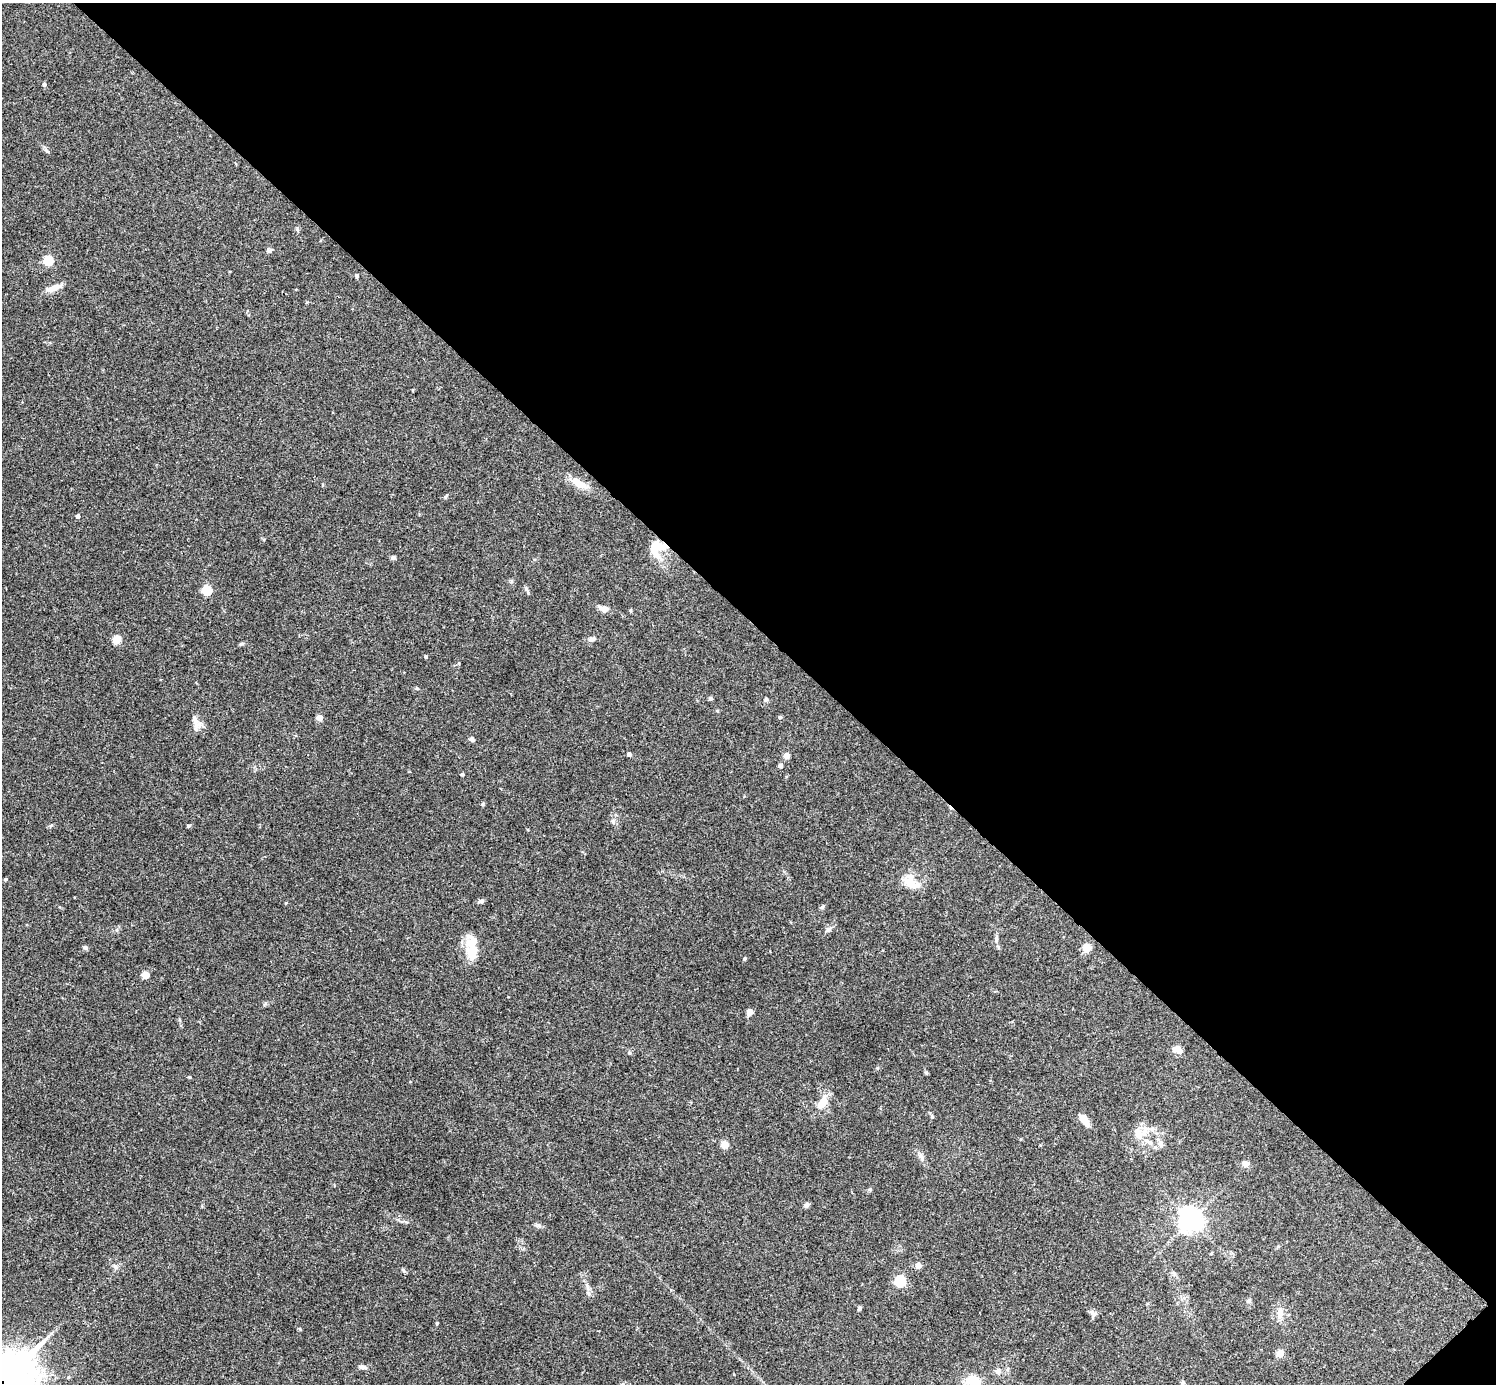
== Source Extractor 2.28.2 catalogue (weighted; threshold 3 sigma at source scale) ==
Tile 8 of 4 x 4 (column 4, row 2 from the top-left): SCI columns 4488-5981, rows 2923-4304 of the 5987 x 5987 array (HDU 1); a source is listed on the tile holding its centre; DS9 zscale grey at full resolution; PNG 1498 x 1386 px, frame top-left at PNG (2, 3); no overlay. Shown black and unused: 45% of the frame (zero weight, under 3 of 4 exposures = <1% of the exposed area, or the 3 px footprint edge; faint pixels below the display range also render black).
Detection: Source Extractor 2.28.2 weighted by HDU 2 'WHT'; one run over the whole footprint, this tile lists its part. Background 0.0754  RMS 0.0055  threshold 0.0246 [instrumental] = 3 sigma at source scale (4.5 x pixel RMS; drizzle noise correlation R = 1.50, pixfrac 1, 0.05/0.05 arcsec/px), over >= 5 px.
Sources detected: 72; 3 inside a brighter listed object's ellipse — not listed separately; the other 69 listed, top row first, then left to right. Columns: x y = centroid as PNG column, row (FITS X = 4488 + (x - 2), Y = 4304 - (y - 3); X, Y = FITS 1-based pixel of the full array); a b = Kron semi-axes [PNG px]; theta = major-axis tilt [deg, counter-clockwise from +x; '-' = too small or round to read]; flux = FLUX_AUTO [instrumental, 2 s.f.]
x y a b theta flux
44 85 6 5 - 0.84
269 251 7 6 - 1.1
48 260 5 5 - 33
357 276 4 4 - 0.95
54 288 23 7 20 4.3
579 483 22 10 -33 7.3
445 497 6 3 71 0.62
78 516 4 4 - 1.4
654 550 26 14 -84 10
393 557 6 5 - 1.1
206 590 5 5 - 27
604 609 9 6 -17 3.8
117 639 5 4 - 19
591 639 8 5 12 1.8
426 656 4 4 - 0.79
416 688 5 3 - 0.53
710 698 5 5 - 1.1
766 699 5 5 - 0.8
780 717 5 5 - 0.76
319 718 4 4 - 7.1
195 720 18 7 -76 3.6
471 739 6 5 - 1.1
629 754 5 4 - 1.4
786 755 4 4 - 5.7
780 765 4 4 - 2
462 774 5 3 - 0.51
482 804 5 3 - 0.59
613 821 7 5 -70 1.2
188 826 6 4 7 0.66
5 879 4 4 - 0.64
910 884 24 10 -31 6.9
481 901 9 5 12 1.2
822 907 5 5 - 0.92
829 929 8 5 37 1.4
996 939 11 5 81 1.5
473 947 29 15 -78 11
85 948 6 6 - 0.99
1086 948 5 5 - 18
745 958 4 4 - 0.73
145 975 5 5 - 8.2
749 1011 6 6 - 2.8
1178 1049 11 7 -49 4.1
189 1077 4 4 - 0.48
822 1103 20 10 62 7.4
932 1116 6 5 - 0.85
1084 1120 12 6 -56 6.8
1152 1129 6 5 - 1.3
1138 1134 17 11 -78 6.3
1161 1144 10 6 -53 1.9
725 1145 6 6 - 5.1
920 1156 7 5 -90 1.4
1245 1163 10 7 -29 2.1
869 1190 6 4 18 0.71
807 1205 5 5 - 1.8
1190 1220 7 7 - 460
539 1226 7 4 0 1.1
1211 1253 4 3 - 0.47
918 1266 4 4 - 5.3
115 1267 7 6 - 1.3
403 1270 7 4 -46 0.78
900 1281 5 5 - 46
859 1309 5 4 - 0.98
1093 1313 10 4 -41 1.4
1280 1313 16 7 85 3.5
1280 1353 5 4 - 11
362 1367 9 6 -10 1.8
998 1371 7 7 - 1.7
973 1381 13 10 -3 11
2 1383 27 23 26 1900
Overlapping masked pixels (flux is a lower limit): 1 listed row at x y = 2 1383
Isophote crosses this tile's border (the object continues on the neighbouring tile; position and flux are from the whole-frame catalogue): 2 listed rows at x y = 973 1381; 2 1383
Unlisted compact peaks at least as high as the median listed source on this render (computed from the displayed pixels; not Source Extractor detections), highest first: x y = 300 1329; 526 589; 47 151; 926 1072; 286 903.